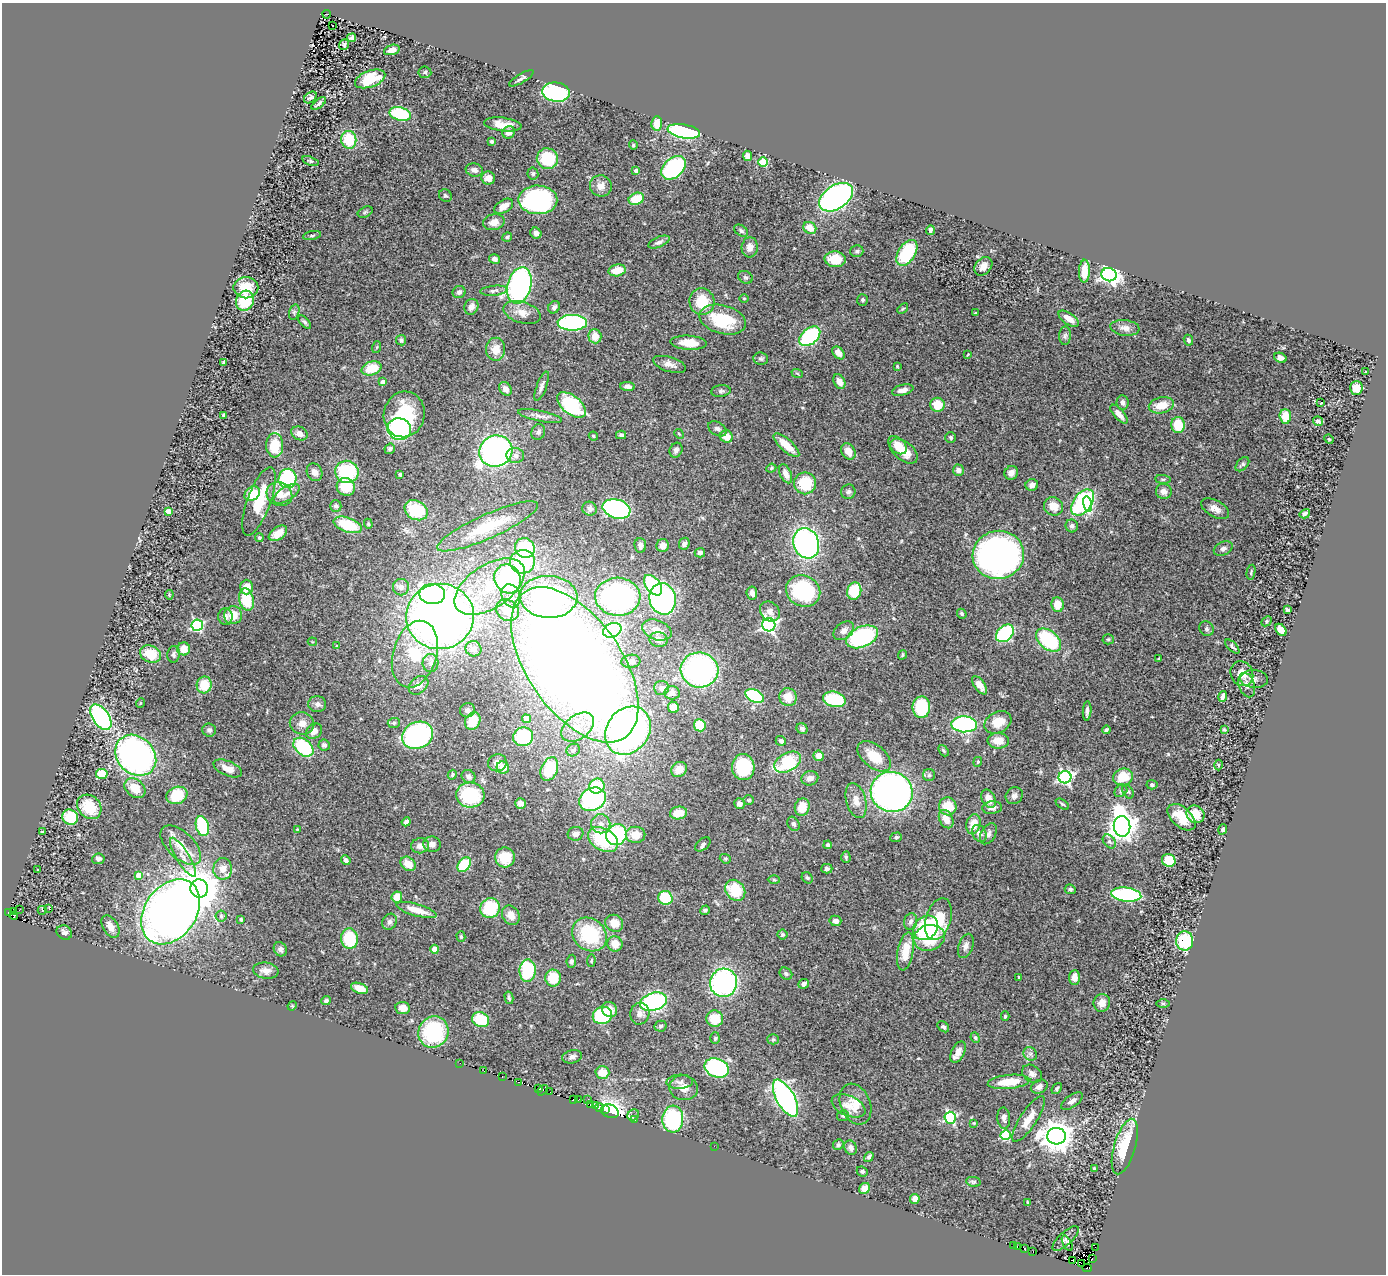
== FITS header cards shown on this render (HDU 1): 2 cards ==
NAXIS1  =                 1384
NAXIS2  =                 1272

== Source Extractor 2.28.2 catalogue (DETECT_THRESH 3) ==
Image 1384 x 1272 px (HDU 1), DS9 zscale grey, 1 PNG px = 1 image px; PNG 1388 x 1276 px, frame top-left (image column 1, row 1272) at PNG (2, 3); each listed source drawn as its Kron ellipse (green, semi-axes under 4 px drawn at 4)
Background 1.48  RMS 0.065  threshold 0.196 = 3 sigma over >= 5 px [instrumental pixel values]
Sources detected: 476; all 476 listed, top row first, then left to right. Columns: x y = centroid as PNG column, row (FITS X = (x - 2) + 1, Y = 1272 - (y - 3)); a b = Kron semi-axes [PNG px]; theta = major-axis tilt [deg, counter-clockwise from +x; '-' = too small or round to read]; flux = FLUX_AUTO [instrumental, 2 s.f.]
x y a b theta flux
327 14 4 2 - 7.5
332 25 2 2 - 7.1
352 38 4 4 - 9.6
344 45 5 4 - 6.5
392 50 8 5 17 25
425 72 6 5 - 8.4
521 78 14 4 31 13
370 79 16 8 20 150
556 92 14 9 -7 560
310 97 7 5 38 10
319 104 8 3 38 9.6
400 114 11 6 -14 310
657 123 7 5 83 70
503 124 19 6 -7 62
684 131 16 7 -10 710
509 132 6 6 - 25
349 140 9 7 -82 170
492 142 4 3 - 6.5
633 145 5 4 - 4.8
747 156 5 4 - 23
547 159 11 10 - 200
310 161 8 4 -19 7
763 162 4 4 - 250
674 168 14 9 42 470
474 170 8 6 -11 19
636 171 4 4 - 21
533 174 6 5 - 8.2
488 178 7 6 - 35
601 186 11 10 - 39
445 196 7 6 - 8.4
836 197 18 11 34 1200
636 199 8 6 22 110
538 200 19 14 -1 700
504 206 10 6 31 39
365 212 8 5 26 7.8
494 222 11 8 12 37
810 228 7 5 -32 57
930 230 5 3 - 12
741 231 7 5 -33 11
536 233 6 5 - 21
312 236 9 3 11 7.7
507 237 5 4 - 6.7
659 242 11 5 23 14
750 247 10 8 84 33
857 251 6 6 - 9.2
907 253 14 8 58 260
495 259 5 4 - 24
835 259 10 8 -6 85
983 266 10 7 49 34
617 270 9 6 10 68
1084 271 11 5 88 80
1109 275 7 6 - 1500
745 277 7 6 - 9.7
519 285 18 11 74 1100
246 288 12 11 - 100
494 291 13 5 5 16
459 292 6 6 - 13
744 298 5 3 - 3.8
862 300 6 5 - 8.1
245 301 10 9 - 180
702 302 13 12 - 120
471 307 8 7 - 25
554 307 6 5 - 15
903 309 6 3 43 5.2
294 312 8 5 75 10
522 313 19 10 -17 48
975 313 3 2 - 3.7
1069 319 12 5 -34 47
723 320 24 14 -16 210
304 322 8 4 -46 9.6
572 323 15 8 1 580
1125 328 14 8 -7 30
595 336 7 6 - 50
810 336 12 7 41 390
1065 336 9 6 88 13
401 340 5 5 - 11
1188 340 5 4 - 11
688 343 18 7 -3 62
377 347 6 4 71 4.7
496 349 11 9 87 54
839 353 7 5 -45 35
968 354 3 2 - 3.3
1280 358 6 4 -24 17
761 359 7 6 - 9.9
223 362 4 4 - 4.3
669 364 17 7 -16 30
897 366 3 3 - 3.6
372 368 10 7 18 100
1366 372 3 2 - 3.6
797 373 6 3 -20 4.4
383 382 4 4 - 26
839 382 8 5 -63 29
542 386 16 5 70 20
628 386 7 4 -4 19
1356 388 7 6 - 50
505 389 7 5 -50 25
903 390 11 5 14 26
721 391 9 6 8 12
1321 402 3 3 - 37
1123 403 7 6 - 17
571 405 17 9 -38 320
937 405 7 7 - 83
1161 405 13 8 13 73
404 414 23 20 77 290
1119 414 11 5 -49 35
224 415 4 3 - 5.7
540 416 22 5 -12 27
1285 416 7 5 -87 73
1318 421 5 4 - 11
1178 425 8 7 - 110
399 429 12 11 - 500
717 429 10 6 -30 15
538 432 8 6 61 12
299 433 8 6 -26 30
679 434 5 4 - 5.2
621 435 5 3 - 9.3
593 436 5 3 - 4.9
726 436 6 6 - 57
951 438 5 5 - 7.3
1329 439 5 4 - 5.2
275 445 12 8 -88 140
786 445 16 6 -42 71
897 445 11 7 -45 64
390 449 5 5 - 10
676 450 7 6 - 15
496 451 17 15 21 1500
848 451 8 6 -58 45
904 451 16 9 -39 73
515 455 9 7 -4 22
1242 464 8 5 48 11
771 468 5 4 - 5.8
958 470 5 5 - 15
314 472 9 7 -63 31
347 472 11 11 - 290
1011 473 7 6 - 23
400 474 3 3 - 6.8
786 474 10 5 -65 26
287 478 10 9 - 400
1163 479 8 4 -7 7.7
805 483 11 11 - 180
1032 485 6 6 - 20
346 487 9 8 - 130
1164 491 8 7 - 22
848 492 7 7 - 14
252 494 8 6 40 89
279 494 13 11 -33 56
286 494 15 7 32 29
259 501 36 11 70 160
1083 503 15 9 53 630
1088 504 8 4 -79 140
336 506 6 6 - 10
1053 506 10 9 - 57
590 509 7 7 - 17
616 509 14 9 -16 830
1215 509 15 8 -30 32
416 510 12 9 -28 190
168 511 4 4 - 38
1305 514 5 4 - 10
368 524 5 4 - 5.1
348 525 15 7 -18 170
488 526 55 12 24 200
1072 526 6 6 - 13
278 533 10 6 35 64
259 538 4 4 - 9
806 543 15 12 -71 1100
684 544 6 5 - 17
640 545 7 6 - 20
663 545 6 6 - 32
525 548 10 9 - 240
1223 548 10 6 25 15
700 553 5 4 - 13
998 555 26 24 11 1900
522 562 12 12 - 320
1251 572 7 4 77 6.2
508 579 15 13 -62 500
653 585 12 7 -52 320
246 587 7 6 - 52
401 587 8 8 - 18
490 587 39 21 34 300
803 591 17 15 -26 380
854 591 8 7 - 150
752 593 6 5 - 21
432 594 13 10 0 530
169 595 4 3 - 4.2
511 596 12 9 -69 38
549 597 29 21 -2 700
618 597 22 19 -2 990
663 599 16 13 -77 1100
246 600 11 7 -77 150
1057 605 7 6 - 57
507 610 12 10 -32 62
1287 610 4 3 - 8.4
770 611 11 9 -47 26
962 614 5 4 - 6.7
233 615 9 9 - 67
440 616 34 32 5 4100
225 617 8 7 - 20
1266 621 6 4 43 6.1
197 625 6 5 - 500
769 625 6 6 - 1100
1207 629 7 6 - 9.7
612 630 9 7 25 460
657 630 15 9 -20 46
1281 630 7 4 -51 42
844 631 11 8 38 26
1005 633 10 7 44 480
862 637 17 10 24 480
659 639 9 7 -7 34
1108 639 5 5 - 6
1049 640 14 9 -40 380
312 642 5 4 - 4.8
336 646 3 2 - 3.1
1232 647 9 4 -46 9.3
184 649 6 6 - 63
473 649 8 7 - 38
150 654 11 8 -24 120
174 654 8 6 85 12
415 654 34 22 74 230
902 655 5 3 - 5.8
1159 658 3 2 - 3.4
631 661 9 6 8 21
430 663 9 8 - 22
575 665 88 47 -55 7200
700 670 19 17 -6 950
1242 674 13 11 -61 49
1254 679 14 9 -5 21
204 685 8 7 - 100
418 685 11 8 41 36
979 685 11 5 -54 33
1247 685 12 8 -72 23
661 688 7 7 - 19
672 693 7 7 - 28
755 696 10 6 -27 380
788 697 9 8 - 59
1223 697 5 4 - 18
834 699 11 7 -13 230
140 703 5 3 - 3.8
317 704 9 8 - 18
673 707 6 5 - 47
921 707 11 9 88 200
467 710 7 7 - 16
1087 711 10 4 87 16
101 717 14 8 -55 820
526 719 4 4 - 26
473 721 9 7 60 100
998 722 14 10 27 80
302 723 12 11 - 36
394 723 6 5 - 7.6
964 724 13 8 -2 740
700 725 6 6 - 140
578 727 18 11 37 69
802 729 6 5 - 13
209 730 7 6 - 13
1106 730 4 3 - 7.6
1224 730 3 3 - 4.6
314 731 9 7 41 32
628 731 25 21 53 1700
417 735 16 13 26 710
523 737 10 9 - 230
781 741 5 5 - 12
998 741 11 8 -1 61
324 745 6 5 - 12
303 747 11 7 -40 310
573 750 7 6 - 15
943 751 6 3 -50 7
136 755 22 18 -45 1400
819 756 5 5 - 36
874 756 19 11 -40 100
788 762 14 9 30 310
978 762 5 4 - 5.1
497 763 9 8 - 28
1218 765 5 3 - 4.3
743 767 13 11 -88 270
228 768 15 7 -23 40
503 768 6 6 - 45
549 769 12 8 66 160
679 769 8 7 - 50
102 774 6 5 - 89
452 775 5 4 - 7
929 775 6 6 - 10
468 776 7 6 - 12
1065 777 6 6 - 1000
1123 777 10 8 15 98
810 778 8 7 - 29
1152 785 5 5 - 10
597 786 8 7 - 140
135 788 11 8 -40 78
1121 791 7 5 44 10
1128 791 7 5 -60 9.1
892 792 21 20 - 1900
177 795 11 8 20 140
470 795 14 12 -4 260
1014 796 9 8 - 19
593 799 14 11 29 570
989 799 10 6 -64 41
748 800 5 4 - 5.7
856 800 18 9 -75 45
520 803 5 5 - 25
739 804 5 5 - 19
1062 804 7 3 -36 6.3
948 806 9 8 - 91
89 807 13 11 -45 150
802 807 9 7 74 66
992 808 10 6 7 25
678 813 8 6 9 81
1195 814 9 8 - 66
70 817 8 7 - 160
1181 817 16 10 -43 87
946 819 9 6 -64 49
406 822 4 4 - 14
601 824 9 9 - 32
793 824 7 5 -60 10
973 824 10 7 76 62
202 826 10 6 -76 290
1122 826 10 8 -82 5500
297 829 4 3 - 3.2
1223 829 5 4 - 11
42 832 3 3 - 4.9
979 833 9 6 -58 22
575 834 8 7 - 24
988 834 11 7 60 18
616 835 11 10 - 360
636 835 10 8 1 69
896 837 6 4 19 8.9
603 839 16 11 -31 290
1109 841 8 5 -49 11
432 844 9 7 -8 23
703 844 9 5 40 11
181 845 25 13 -43 81
828 845 4 4 - 8.1
420 846 9 7 11 26
183 857 22 6 -58 46
505 857 10 10 - 120
846 857 5 4 - 7
98 859 6 5 - 13
725 859 6 4 -21 6
346 860 5 4 - 12
1169 860 7 6 - 100
408 864 8 6 -39 52
464 865 8 5 53 250
223 869 11 9 89 38
827 869 5 5 - 12
37 870 2 2 - 4
138 875 4 4 - 44
807 878 6 5 - 7.8
774 880 6 4 -2 5.7
199 889 9 8 - 13000
1070 889 5 4 - 9.4
735 890 11 9 -50 160
1126 894 15 7 -6 530
397 897 5 5 - 52
665 898 7 7 - 170
49 908 3 2 - 9
490 908 10 9 - 200
19 910 3 2 - 3.4
42 910 4 2 - 3
416 910 20 6 -16 64
705 910 5 4 - 9.9
13 911 2 2 - 47
8 912 2 2 - 18
171 912 35 25 54 3700
511 915 10 8 -55 43
14 916 4 2 - 17
221 916 6 5 - 8.1
241 919 4 3 - 4.7
938 919 22 12 73 180
835 921 6 5 - 19
390 922 8 7 - 14
911 922 8 6 78 17
614 923 9 8 - 60
110 927 12 7 -58 43
926 928 13 11 42 310
64 933 8 7 - 16
589 934 18 15 -41 280
782 934 5 5 - 6.5
461 937 5 4 - 5.6
929 938 16 12 18 180
349 939 10 8 -84 190
1185 941 9 8 - 230
615 944 8 7 - 53
966 946 12 7 71 22
280 949 7 6 - 16
435 949 4 4 - 81
905 951 19 8 80 100
571 961 7 5 83 10
591 961 6 4 84 5.9
266 971 13 8 -7 29
528 971 11 8 88 260
786 974 7 5 -40 9.1
1019 977 3 2 - 3.7
1075 977 7 5 88 38
553 978 8 7 - 120
724 983 14 13 - 990
804 984 5 5 - 22
359 988 9 5 -18 55
509 998 6 3 -77 8.5
326 1001 5 4 - 8.5
653 1002 14 9 17 670
1102 1003 9 8 - 34
1163 1003 6 4 0 6.9
292 1006 5 4 - 4
403 1008 7 6 - 41
609 1010 8 7 - 46
640 1014 11 9 77 29
602 1015 10 8 23 280
1005 1016 4 4 - 5
715 1019 8 8 - 98
481 1020 9 7 -24 150
660 1026 6 5 - 8.6
943 1027 6 4 -39 9.3
433 1032 16 15 - 360
715 1038 6 5 - 6.7
975 1038 5 4 - 6.8
773 1039 5 5 - 6.4
958 1052 11 6 62 37
1030 1054 7 6 - 13
572 1057 10 6 13 17
460 1063 2 2 - 27
717 1068 12 9 -22 460
484 1071 2 2 - 2.5
602 1072 7 6 - 57
1032 1074 11 8 -33 21
502 1076 3 2 - 4.1
518 1082 3 3 - 34
680 1082 13 7 3 18
1009 1082 21 7 6 110
1039 1087 9 6 26 19
539 1088 4 2 - 110
684 1088 14 12 -8 46
1057 1089 6 4 51 8.3
543 1090 6 2 49 5.1
550 1092 3 2 - 24
785 1098 20 9 -61 1300
588 1099 3 2 - 24
573 1100 4 2 - 12
579 1100 3 2 - 4.3
1072 1101 12 6 35 24
590 1104 3 2 - 45
856 1104 21 15 -67 77
596 1105 3 3 - 68
848 1106 18 10 -24 53
600 1108 4 3 - 47
606 1110 4 3 - 590
610 1111 9 6 -20 1300
633 1115 6 5 - 12
843 1116 6 5 - 8.4
950 1118 6 5 - 550
1004 1118 11 6 -86 20
673 1119 13 10 86 410
1029 1119 27 8 57 67
635 1120 3 2 - 6.7
974 1123 4 3 - 3.9
1006 1135 5 5 - 310
1056 1136 9 8 - 7000
838 1145 5 5 - 8.5
714 1146 2 2 - 16
1125 1146 29 10 73 190
851 1148 7 6 - 19
869 1157 5 4 - 11
1094 1169 4 3 - 14
862 1171 6 5 - 7.7
973 1182 7 4 -9 7.6
865 1188 6 5 - 39
915 1199 5 4 - 37
1028 1202 3 2 - 4
1065 1238 16 6 43 21
1067 1243 8 3 -63 5.2
1014 1246 3 2 - 17
1018 1247 3 3 - 28
1095 1247 2 2 - 14
1025 1249 4 2 - 48
1033 1251 3 2 - 3.1
1092 1259 2 2 - 5.9
1073 1260 2 2 - 24
1081 1263 3 2 - 4700
1087 1268 4 2 - 51